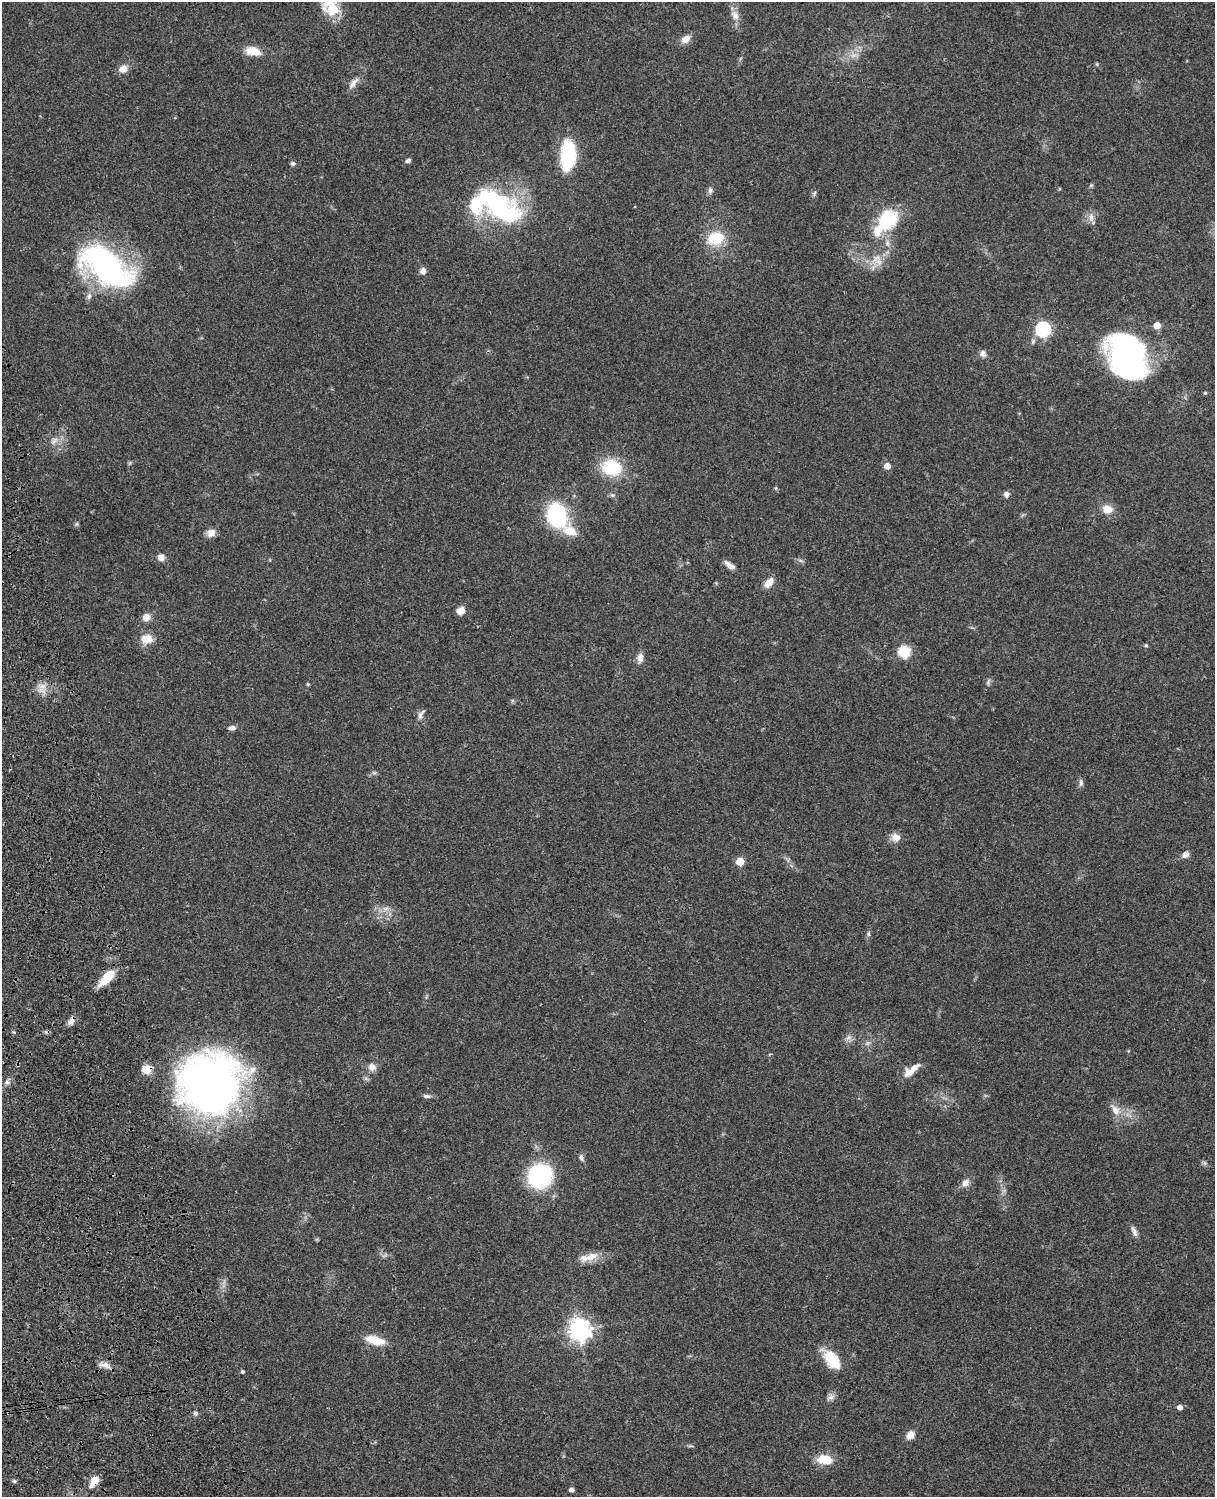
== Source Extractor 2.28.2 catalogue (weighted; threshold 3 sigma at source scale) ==
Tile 7 of 4 x 3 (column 3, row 2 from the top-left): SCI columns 2546-3758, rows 1773-3267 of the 5089 x 4928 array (HDU 1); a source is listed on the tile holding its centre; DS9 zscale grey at full resolution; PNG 1217 x 1499 px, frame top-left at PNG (2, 2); no overlay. Shown black and unused: <1% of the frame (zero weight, under 3 of 4 exposures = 6% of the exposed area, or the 3 px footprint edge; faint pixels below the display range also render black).
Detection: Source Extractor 2.28.2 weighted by HDU 2 'WHT'; one run over the whole footprint, this tile lists its part. Background 0.0756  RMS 0.0057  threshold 0.0259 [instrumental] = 3 sigma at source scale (4.5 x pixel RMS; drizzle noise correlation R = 1.50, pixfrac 1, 0.05/0.05 arcsec/px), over >= 5 px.
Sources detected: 96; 2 too faint to see at this stretch — not listed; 6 inside a brighter listed object's ellipse — not listed separately; the other 88 listed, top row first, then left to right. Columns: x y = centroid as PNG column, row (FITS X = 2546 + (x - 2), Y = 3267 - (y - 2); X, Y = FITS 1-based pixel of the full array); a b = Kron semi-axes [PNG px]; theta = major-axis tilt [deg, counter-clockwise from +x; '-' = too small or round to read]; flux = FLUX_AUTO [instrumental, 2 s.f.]
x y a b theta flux
332 9 19 15 -86 15
735 15 15 9 -59 4.2
686 39 11 8 31 4.7
253 51 18 10 -12 8.7
1097 64 6 4 -89 0.62
123 69 10 8 21 4.9
353 83 18 7 53 3.9
568 156 27 12 87 49
408 160 7 5 23 1.4
293 163 7 5 -3 1.2
1059 189 5 3 - 0.54
710 190 9 6 89 1.6
814 193 6 4 47 0.95
496 206 64 31 -19 91
1091 217 13 6 -81 3
887 219 28 23 51 31
716 238 18 13 12 18
876 258 15 10 32 6.8
107 267 62 32 -35 130
423 271 9 8 - 2.2
89 296 9 6 79 2.1
1157 325 5 5 - 6.6
1043 329 7 7 - 110
983 354 10 9 - 2.3
1127 357 40 31 -69 170
1205 393 4 4 - 0.67
54 441 13 8 41 3.5
130 463 6 4 59 0.75
887 466 5 5 - 5.4
611 467 22 17 -5 28
776 488 6 4 -72 0.7
1006 494 6 6 - 2.4
612 495 7 5 -21 1.3
1107 509 10 8 -9 8
557 515 15 12 -73 74
77 524 6 5 - 0.88
570 531 20 14 -28 9.5
211 533 11 9 34 3.7
161 557 8 8 - 3.4
729 565 13 6 -37 3.6
768 583 12 7 43 5.6
461 611 9 8 - 4.5
146 617 11 10 - 3.7
147 639 12 10 -1 8.4
1146 645 5 4 - 0.7
904 651 6 6 - 43
640 658 12 7 86 3.4
988 682 11 4 73 1.3
308 684 4 4 - 0.73
42 686 11 6 20 3.4
420 715 12 6 78 2.4
232 728 10 6 9 2
374 773 7 4 -1 1
1081 783 10 5 89 1.6
896 837 12 10 -28 4.5
1185 854 9 7 44 2.7
740 861 5 5 - 13
385 909 10 6 7 2.6
868 934 6 4 -89 0.96
107 977 21 8 47 14
71 1021 13 6 66 2.8
868 1043 6 6 - 1.4
372 1067 10 10 - 3.5
146 1069 10 9 - 7.4
909 1072 13 11 22 5
7 1082 7 5 -43 1.5
211 1085 59 56 30 320
426 1096 10 5 -9 1.6
1116 1110 14 10 -59 5.4
581 1157 9 6 -70 1.7
540 1176 16 15 - 85
966 1183 10 8 43 3.8
1134 1231 15 6 -69 2.6
385 1255 10 4 33 1.2
591 1257 21 11 21 6.7
579 1330 8 8 - 360
375 1340 22 9 -15 12
832 1359 24 13 -51 17
105 1365 17 7 -16 3.9
242 1371 5 5 - 0.83
831 1397 12 8 28 2.4
1180 1407 5 4 - 3.2
195 1413 7 5 -32 1.4
910 1435 11 9 44 4.2
824 1459 16 10 -3 12
14 1481 5 5 - 0.91
94 1481 10 7 59 10
572 1490 4 4 - 2.5
Overlapping masked pixels (flux is a lower limit): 2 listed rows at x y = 71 1021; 146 1069
Isophote crosses this tile's border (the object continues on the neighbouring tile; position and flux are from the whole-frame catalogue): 1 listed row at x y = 332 9